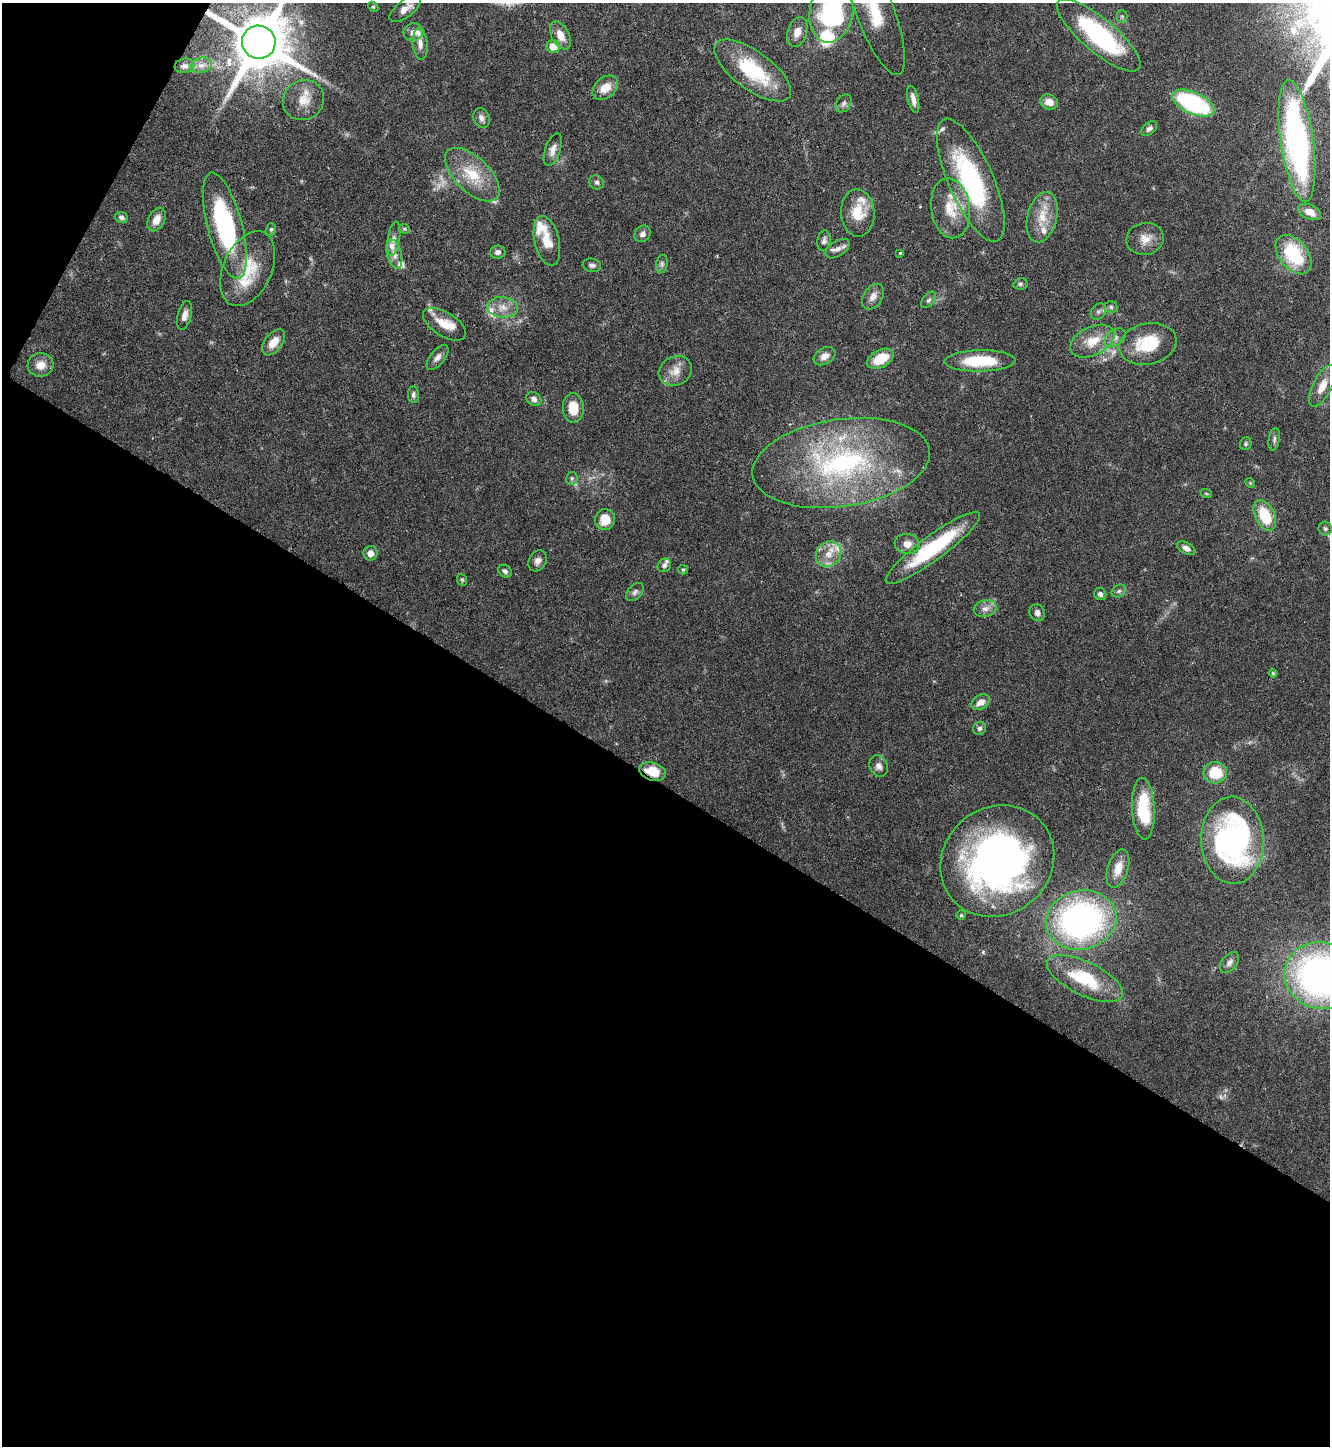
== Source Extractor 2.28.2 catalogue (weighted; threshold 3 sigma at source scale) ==
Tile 3 of 2 x 2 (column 1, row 2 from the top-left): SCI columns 93-1420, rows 3-1446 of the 2870 x 2889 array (HDU 1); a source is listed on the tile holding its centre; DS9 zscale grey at full resolution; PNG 1332 x 1448 px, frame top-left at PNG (2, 3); each listed source drawn as its Kron ellipse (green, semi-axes under 4 px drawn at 4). Shown black and unused: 48% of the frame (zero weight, under 4 of 8 exposures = <1% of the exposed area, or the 3 px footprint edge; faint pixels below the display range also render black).
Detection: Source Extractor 2.28.2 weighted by HDU 2 'WHT'; one run over the whole footprint, this tile lists its part. Background 0.0673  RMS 0.0032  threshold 0.0132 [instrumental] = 3 sigma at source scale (4.09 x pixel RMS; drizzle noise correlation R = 1.36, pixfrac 0.8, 0.05/0.05 arcsec/px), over >= 5 px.
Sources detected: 128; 2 too faint to see at this stretch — neither listed nor drawn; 15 inside a brighter listed object's ellipse — not listed separately; the other 111 listed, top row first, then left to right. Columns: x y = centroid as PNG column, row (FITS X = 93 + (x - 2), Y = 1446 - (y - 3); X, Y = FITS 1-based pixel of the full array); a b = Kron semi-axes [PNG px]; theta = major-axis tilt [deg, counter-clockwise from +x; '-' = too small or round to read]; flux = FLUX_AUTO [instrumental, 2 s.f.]
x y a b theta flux
373 7 6 4 -40 0.41
405 9 18 8 38 2.7
875 11 68 19 -69 17
831 12 31 21 80 44
1122 16 6 5 - 0.52
413 32 10 9 - 2
797 32 15 9 72 3
560 35 15 9 -62 3.5
1099 35 53 17 -40 39
259 42 17 16 - 2000
420 44 16 7 -85 2
553 47 6 6 - 4.2
201 65 10 7 13 1.7
184 66 10 7 9 1.2
753 70 45 19 -36 22
605 88 14 10 40 4.4
913 99 14 5 -77 1.8
303 100 21 19 38 5.9
1049 102 9 7 -17 2.5
844 103 10 7 57 1.1
1193 103 22 10 -24 41
481 118 10 8 -66 1.5
1149 129 9 5 40 0.96
1297 141 61 16 -82 94
553 150 17 7 71 2.1
472 175 34 17 -44 11
971 180 66 22 -66 44
597 182 7 6 - 0.82
951 208 30 19 -82 9.4
1310 212 12 7 -25 3.7
858 213 24 16 -86 7.3
122 217 6 5 - 1.1
1042 217 26 15 76 6.8
157 220 12 8 63 3
225 226 55 17 -75 43
271 229 6 5 - 0.56
404 229 6 4 -19 0.4
643 234 9 7 46 1.4
394 239 17 6 81 1.5
1145 239 19 16 11 4
547 241 25 12 -77 5.7
824 241 10 6 81 1
838 249 13 7 32 1.8
498 252 7 6 - 1.1
900 253 3 3 - 0.28
394 254 15 7 -75 2.2
1294 255 22 14 -51 18
662 264 9 5 83 0.8
592 265 9 6 -11 0.97
248 269 39 24 65 13
1020 284 7 5 12 0.63
873 297 14 9 56 2.2
929 300 9 5 50 0.9
503 307 15 10 -6 3.4
1111 307 6 5 - 0.67
1098 311 9 7 50 0.92
185 315 15 7 75 1.9
444 324 24 12 -31 5.2
1115 338 12 7 35 1.7
1092 341 24 14 26 7
273 342 15 9 52 3.9
1148 344 29 20 13 13
825 356 12 8 31 2.1
438 357 15 7 52 1.6
881 359 14 8 27 7.5
980 361 36 10 1 15
40 365 13 11 6 3.6
675 371 17 14 26 3.8
1322 386 23 9 63 4
413 395 8 5 -87 0.85
534 399 8 6 -34 1.1
573 408 15 10 -87 6
1274 439 11 5 81 0.96
1246 444 6 5 - 0.52
841 463 89 43 8 68
572 478 6 5 - 0.61
1250 483 5 4 - 0.34
1206 493 6 3 -20 0.31
1265 516 16 9 -65 11
605 520 10 10 - 5
1325 529 7 6 - 0.71
907 544 12 10 -7 2.6
933 548 58 12 36 27
1186 548 10 5 -29 1.4
370 553 7 7 - 2
829 554 14 12 46 4.2
538 561 11 8 60 1.5
664 565 7 6 - 0.98
683 570 5 4 - 0.38
505 571 7 5 -38 0.88
462 580 6 4 -68 0.47
1119 591 8 6 30 0.8
635 592 11 7 46 1
1100 594 6 6 - 1
985 609 11 8 13 2
1037 613 9 7 -63 1.3
1273 673 4 4 - 0.42
981 702 10 7 34 2.6
979 728 7 6 - 0.88
879 766 11 9 -62 1.6
653 771 14 8 -18 6.2
1215 773 12 10 1 9.7
1143 809 31 11 -87 16
1232 840 43 31 -88 73
997 861 59 53 40 140
1118 869 20 10 72 4.2
961 915 5 5 - 0.45
1081 920 35 29 12 92
1229 962 12 7 50 1.4
1321 976 37 33 -13 130
1085 979 41 16 -25 17
Overlapping masked pixels (flux is a lower limit): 2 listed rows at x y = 259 42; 653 771
Isophote crosses this tile's border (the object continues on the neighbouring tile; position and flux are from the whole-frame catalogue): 6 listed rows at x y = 405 9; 875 11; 831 12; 259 42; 1297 141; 1321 976